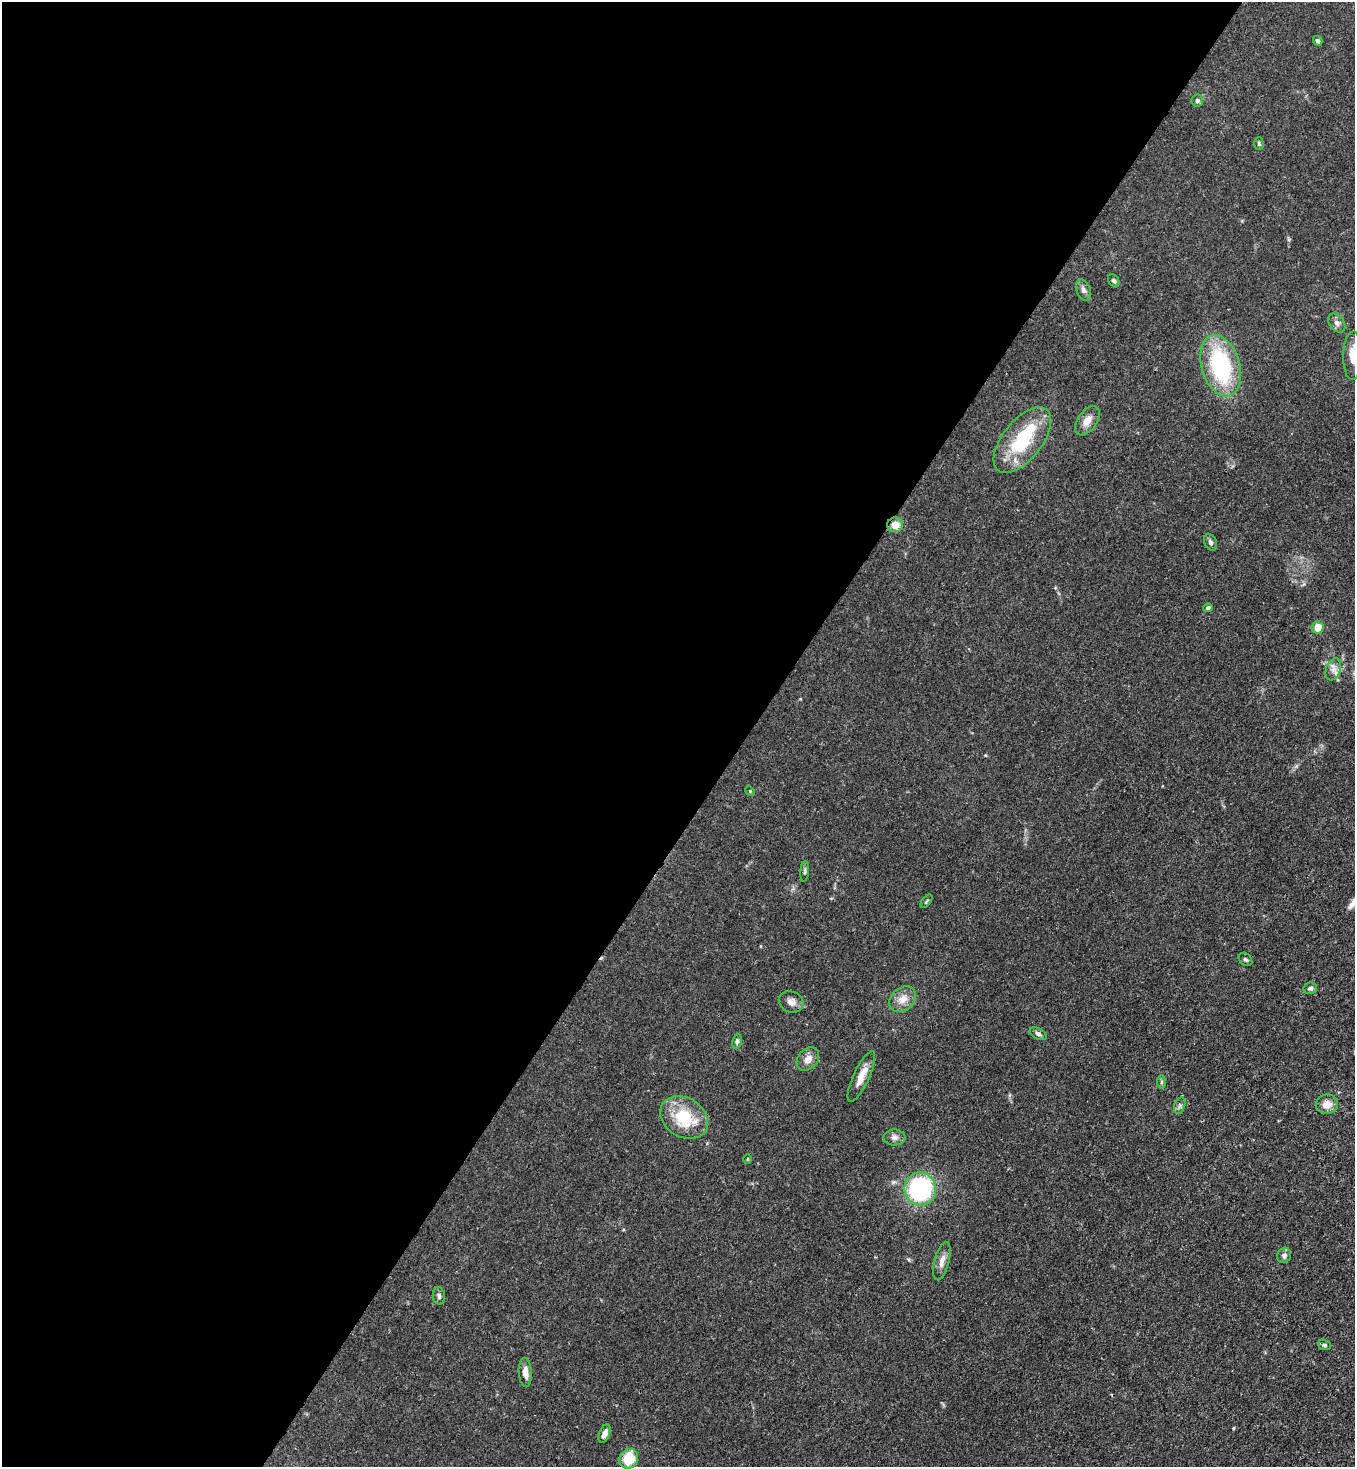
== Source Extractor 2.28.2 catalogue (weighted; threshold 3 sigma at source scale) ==
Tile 5 of 4 x 4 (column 1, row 2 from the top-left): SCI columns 364-1716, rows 2990-4454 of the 6000 x 5977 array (HDU 1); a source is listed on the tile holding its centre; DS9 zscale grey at full resolution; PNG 1357 x 1469 px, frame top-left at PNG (2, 2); each listed source drawn as its Kron ellipse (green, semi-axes under 4 px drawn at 4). Shown black and unused: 55% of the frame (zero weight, under 3 of 4 exposures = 7% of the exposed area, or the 3 px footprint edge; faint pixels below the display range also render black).
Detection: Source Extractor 2.28.2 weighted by HDU 2 'WHT'; one run over the whole footprint, this tile lists its part. Background 0.0193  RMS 0.0026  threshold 0.0116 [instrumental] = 3 sigma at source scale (4.5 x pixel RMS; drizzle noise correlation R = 1.50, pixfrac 1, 0.05/0.05 arcsec/px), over >= 5 px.
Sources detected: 41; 1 inside a brighter object's white glare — neither listed nor drawn; the other 40 listed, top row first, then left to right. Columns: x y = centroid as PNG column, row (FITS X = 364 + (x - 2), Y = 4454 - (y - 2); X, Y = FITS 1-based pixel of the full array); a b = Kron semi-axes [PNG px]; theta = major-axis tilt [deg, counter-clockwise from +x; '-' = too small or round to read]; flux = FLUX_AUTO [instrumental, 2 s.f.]
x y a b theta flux
1318 41 5 4 - 0.54
1197 101 6 6 - 0.57
1259 143 6 4 -89 0.39
1114 281 7 5 -52 0.53
1083 290 11 7 -69 0.97
1337 323 10 7 -53 0.95
1353 356 24 9 89 5.5
1221 366 31 19 -73 27
1087 421 16 9 54 2.4
1022 440 39 19 51 16
895 525 8 7 - 2.5
1210 542 8 6 -65 0.78
1208 608 5 4 - 0.7
1318 627 6 6 - 3.6
1333 669 11 7 69 1.4
750 791 5 4 - 0.26
805 871 10 4 85 0.49
926 901 8 4 51 0.34
1245 959 8 5 -43 0.55
1310 988 7 5 12 0.67
903 999 15 11 39 2.7
791 1002 13 10 -24 1.6
1038 1034 9 5 -29 0.68
737 1041 7 4 80 0.5
808 1059 13 9 49 2
861 1076 28 8 65 3.3
1161 1082 7 4 89 0.46
1327 1104 11 9 8 2.5
1180 1106 9 5 70 0.62
684 1117 25 19 -33 12
894 1137 11 8 0 1.1
747 1159 5 3 - 0.2
920 1189 16 16 - 35
1284 1255 8 7 - 0.81
942 1261 20 7 76 1.9
439 1296 9 6 -83 0.67
1324 1345 6 5 - 0.49
525 1372 14 6 -85 1.7
605 1434 10 5 68 1.6
629 1459 10 9 - 8.1
Overlapping masked pixels (flux is a lower limit): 1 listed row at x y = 895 525
Isophote crosses this tile's border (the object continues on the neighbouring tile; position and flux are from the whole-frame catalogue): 1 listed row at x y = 1353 356